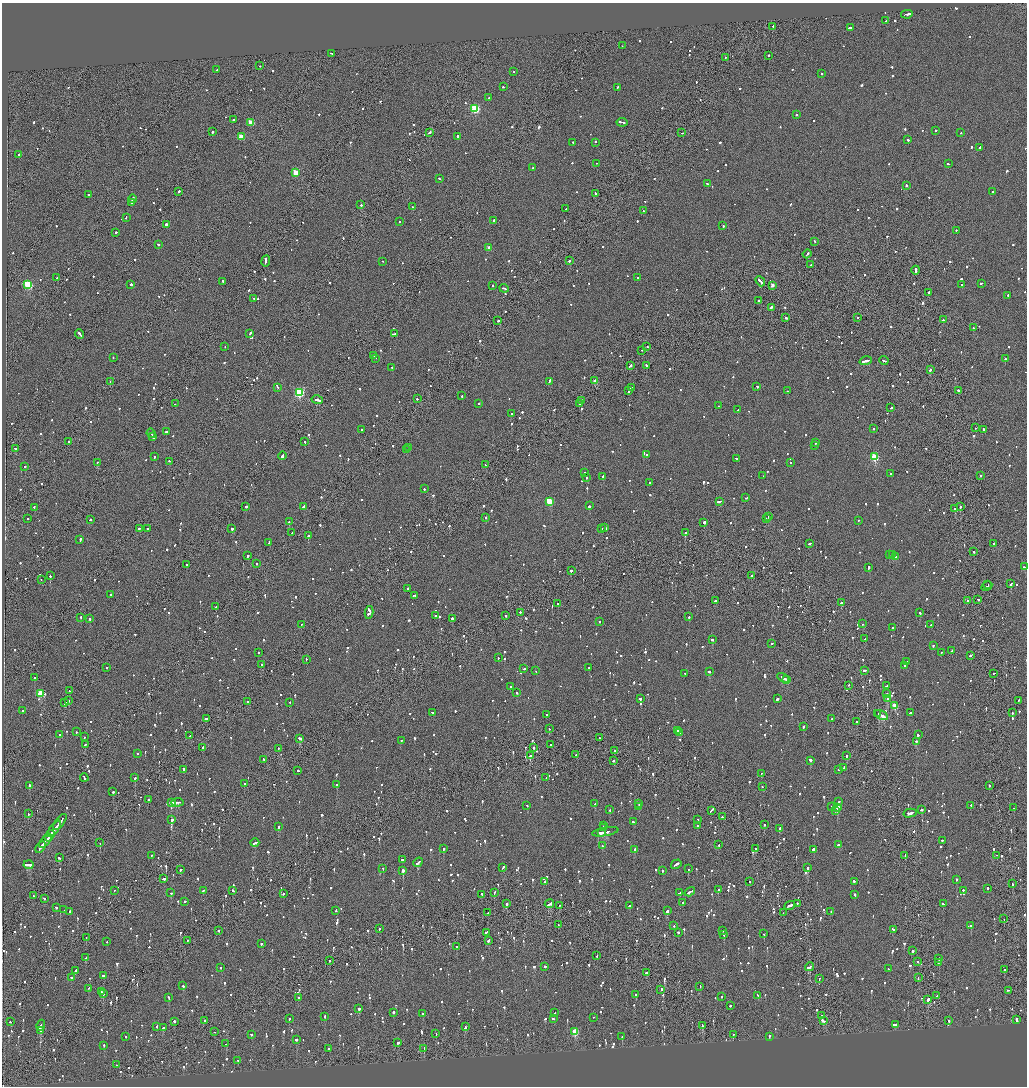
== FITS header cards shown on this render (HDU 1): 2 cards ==
NAXIS1  =                 2050
NAXIS2  =                 2168

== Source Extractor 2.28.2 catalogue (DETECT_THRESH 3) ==
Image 2050 x 2168 px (HDU 1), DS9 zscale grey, zoomed out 1/2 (1 PNG px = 2 x 2 image px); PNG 1029 x 1088 px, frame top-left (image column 2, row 2168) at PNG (2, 3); each listed source drawn as its Kron ellipse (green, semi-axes under 4 px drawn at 4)
Background -0.0664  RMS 0.067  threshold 0.202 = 3 sigma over >= 5 px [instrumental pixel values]
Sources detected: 1803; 98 cannot appear on this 1/2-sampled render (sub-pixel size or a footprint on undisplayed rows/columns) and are neither listed nor drawn; of the other 1705, the 500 brightest by FLUX_AUTO listed and drawn (1205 fainter detections omitted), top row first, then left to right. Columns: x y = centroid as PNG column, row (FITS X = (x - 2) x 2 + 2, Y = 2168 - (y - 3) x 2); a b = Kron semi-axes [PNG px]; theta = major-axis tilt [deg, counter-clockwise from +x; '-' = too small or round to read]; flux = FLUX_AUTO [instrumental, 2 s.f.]
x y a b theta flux
907 15 6 2 11 320
886 21 2 2 - 120
773 27 2 2 - 370
850 28 4 2 - 240
622 46 2 2 - 130
331 54 2 1 - 170
768 56 2 2 - 120
725 58 2 2 - 160
260 66 2 2 - 120
217 70 2 2 - 180
514 72 2 2 - 190
822 74 2 2 - 190
503 87 2 2 - 140
617 88 3 2 - 130
489 98 2 2 - 400
475 109 3 3 - 1200
796 115 2 2 - 310
233 120 2 2 - 530
251 123 3 3 - 300
622 123 5 2 - 390
935 131 2 2 - 210
212 132 2 2 - 290
429 133 3 1 - 250
682 133 2 1 - 130
960 133 2 1 - 490
241 137 3 3 - 400
458 137 2 2 - 2400
908 140 2 2 - 200
573 143 2 2 - 190
596 143 2 2 - 230
979 148 2 2 - 240
19 155 2 2 - 530
596 164 2 1 - 120
948 164 2 2 - 160
533 168 2 2 - 180
296 173 3 3 - 330
439 179 2 2 - 130
707 184 2 2 - 170
906 186 2 2 - 390
179 192 2 2 - 200
993 192 2 2 - 220
595 194 3 1 - 130
88 195 2 2 - 250
132 199 4 2 - 330
131 203 3 2 - 160
361 205 2 2 - 320
412 207 2 2 - 360
566 209 2 2 - 180
643 211 2 2 - 120
126 218 3 2 - 220
494 221 2 2 - 300
399 222 2 2 - 110
166 225 4 2 - 740
723 226 2 2 - 240
956 231 2 2 - 150
116 233 2 2 - 340
814 242 2 2 - 120
158 245 2 1 - 670
488 248 3 2 - 200
807 254 4 2 - 270
266 261 5 2 - 540
570 261 2 2 - 620
382 262 2 1 - 190
811 265 2 1 - 150
916 271 4 2 - 420
57 278 2 2 - 190
638 278 2 2 - 360
222 282 3 2 - 180
760 282 6 2 -48 390
981 284 2 1 - 480
28 285 3 3 - 1100
131 285 2 2 - 510
961 285 2 2 - 120
493 286 2 2 - 260
772 286 2 2 - 120
504 289 5 2 - 430
929 293 3 2 - 530
1008 296 2 2 - 320
253 299 2 1 - 170
759 301 2 1 - 260
771 308 3 2 - 690
786 318 2 2 - 130
858 318 2 1 - 200
943 320 2 2 - 210
498 321 4 2 - 180
973 328 2 2 - 130
80 334 5 2 - 390
250 334 4 2 - 310
395 334 2 1 - 170
225 347 2 1 - 340
647 347 2 2 - 150
642 351 2 1 - 170
374 356 2 1 - 120
113 358 2 1 - 130
375 359 2 1 - 230
1005 359 2 2 - 400
866 361 6 2 16 480
884 361 4 2 - 290
630 366 4 2 - 300
646 366 2 2 - 120
392 368 2 2 - 220
930 370 2 2 - 280
595 381 2 2 - 210
110 382 3 1 - 140
549 382 4 2 - 380
757 387 2 2 - 260
278 388 2 2 - 280
631 388 2 2 - 340
629 391 3 2 - 180
787 391 2 2 - 190
958 391 2 2 - 640
299 393 3 3 - 1700
461 396 2 2 - 210
417 399 3 2 - 140
317 400 6 2 -11 910
582 401 2 1 - 130
175 404 2 1 - 120
479 404 2 2 - 120
580 404 3 2 - 160
718 406 2 2 - 330
891 408 3 2 - 120
738 410 2 2 - 230
511 414 2 2 - 220
976 428 2 1 - 270
873 429 2 2 - 160
361 430 2 2 - 360
984 430 2 2 - 210
166 432 2 2 - 450
151 434 5 2 - 280
153 437 3 2 - 230
68 442 2 2 - 170
304 442 2 1 - 200
816 443 2 2 - 440
815 446 2 2 - 160
408 448 2 2 - 320
15 449 2 2 - 150
407 450 3 2 - 120
647 455 2 2 - 120
282 456 4 2 - 320
155 457 2 2 - 170
875 457 3 3 - 900
737 459 3 2 - 220
169 462 2 2 - 110
97 463 2 1 - 320
790 463 2 1 - 290
485 465 2 2 - 120
25 467 2 2 - 400
584 473 2 2 - 230
890 474 2 2 - 110
763 476 2 2 - 160
980 476 2 2 - 180
603 477 2 2 - 210
586 478 2 1 - 530
649 483 2 2 - 450
424 489 2 2 - 160
745 498 2 1 - 190
549 502 3 3 - 590
719 502 3 2 - 280
590 506 3 2 - 370
246 507 2 2 - 410
304 507 3 2 - 2100
960 507 2 2 - 660
34 508 2 2 - 180
955 509 2 1 - 180
768 517 2 2 - 290
486 518 2 2 - 240
27 519 2 2 - 140
766 519 2 1 - 190
90 520 2 2 - 140
858 521 2 2 - 120
289 522 2 1 - 540
704 523 2 2 - 730
605 528 3 2 - 470
139 529 3 2 - 450
147 529 2 2 - 130
232 529 2 2 - 1300
601 529 2 2 - 160
292 533 2 1 - 430
685 533 2 1 - 340
308 536 2 2 - 280
80 540 3 2 - 200
269 543 3 2 - 190
809 544 3 2 - 190
993 544 2 2 - 200
974 552 2 2 - 230
889 555 2 2 - 230
893 555 4 2 - 380
248 556 2 2 - 360
896 557 2 2 - 210
257 564 2 2 - 150
187 565 2 2 - 140
1025 567 2 2 - 210
869 568 3 2 - 260
571 571 2 2 - 380
50 576 2 2 - 530
752 576 2 2 - 350
41 580 2 1 - 210
1011 584 3 2 - 200
988 585 3 1 - 390
987 587 6 2 28 660
408 589 2 2 - 490
110 595 2 1 - 120
415 596 3 2 - 390
978 600 2 2 - 140
715 601 3 2 - 190
967 601 2 1 - 470
841 603 3 2 - 550
558 604 2 2 - 190
216 607 2 1 - 740
369 613 6 3 80 770
520 613 2 1 - 220
920 613 2 2 - 170
436 616 2 2 - 130
506 616 2 2 - 200
689 617 2 1 - 240
81 618 2 2 - 180
90 619 2 2 - 250
452 619 2 2 - 680
599 622 2 2 - 310
862 624 2 2 - 140
301 625 2 1 - 140
931 625 2 2 - 240
893 628 2 2 - 170
865 639 2 2 - 260
712 640 3 2 - 260
772 644 2 1 - 220
933 646 2 2 - 140
952 651 2 2 - 180
258 653 2 2 - 120
941 653 2 1 - 410
971 656 3 2 - 230
498 658 2 2 - 120
306 660 2 2 - 130
906 662 2 2 - 210
262 665 2 2 - 200
905 666 2 2 - 130
107 668 2 2 - 180
589 668 2 2 - 130
524 669 2 1 - 400
536 671 2 2 - 120
865 671 3 2 - 170
709 672 3 2 - 300
685 674 2 2 - 190
994 674 2 1 - 140
34 678 2 2 - 200
783 678 6 2 -29 410
787 680 3 2 - 270
849 686 2 1 - 190
887 686 3 2 - 120
511 687 2 2 - 130
69 691 2 1 - 230
517 693 2 2 - 140
40 694 3 3 - 560
887 694 2 2 - 350
640 699 2 2 - 440
777 699 3 2 - 430
888 699 3 2 - 440
68 701 2 2 - 270
1018 701 3 2 - 190
248 702 2 2 - 890
65 703 3 2 - 850
289 703 2 2 - 130
895 706 3 3 - 410
22 711 3 2 - 120
432 713 3 2 - 370
911 713 3 2 - 180
1012 713 2 2 - 320
878 714 2 1 - 160
547 715 2 2 - 240
881 716 7 2 -30 540
206 719 2 2 - 660
832 719 2 2 - 120
856 722 2 2 - 370
803 727 2 2 - 200
549 729 2 1 - 170
677 731 2 2 - 310
76 732 2 2 - 120
679 733 2 2 - 350
60 735 2 2 - 130
918 735 2 2 - 310
190 736 2 2 - 140
84 737 2 2 - 120
599 738 2 1 - 110
300 739 4 2 - 510
401 741 2 2 - 170
916 742 2 2 - 210
85 745 2 2 - 130
550 745 2 2 - 170
202 748 2 2 - 520
533 748 2 2 - 130
278 749 2 2 - 130
615 751 3 1 - 270
137 754 2 2 - 180
576 755 3 2 - 120
530 756 2 2 - 1100
847 756 2 2 - 250
264 760 2 2 - 680
613 761 2 2 - 170
810 761 2 2 - 270
844 768 2 2 - 120
183 770 2 2 - 250
839 770 2 2 - 390
298 771 2 2 - 190
761 774 2 2 - 530
84 778 4 2 - 230
135 778 2 2 - 860
546 778 2 1 - 190
245 784 2 2 - 120
337 785 2 2 - 240
30 786 2 2 - 550
989 786 2 1 - 190
762 787 2 2 - 120
113 792 2 2 - 400
148 800 2 1 - 390
839 802 3 2 - 870
171 803 4 3 - 800
177 803 6 2 4 410
595 804 2 2 - 140
639 804 3 2 - 180
527 806 2 2 - 140
971 806 2 2 - 200
638 807 2 1 - 310
832 807 2 2 - 280
837 808 2 2 - 2900
1014 808 3 2 - 380
609 810 2 2 - 180
921 810 2 2 - 250
711 811 3 2 - 780
836 811 3 2 - 200
28 814 3 1 - 120
910 814 6 2 13 640
722 817 2 2 - 130
172 820 2 2 - 810
698 820 2 2 - 430
60 822 9 2 51 920
633 822 3 2 - 480
764 825 2 2 - 200
603 826 2 2 - 140
697 826 2 1 - 130
278 827 2 2 - 650
603 828 3 2 - 170
54 829 10 2 51 760
780 829 4 2 - 430
605 832 13 2 10 830
602 833 3 1 - 140
49 836 6 2 56 430
45 841 8 2 51 630
942 841 2 2 - 150
100 843 2 1 - 250
255 843 4 2 - 210
719 845 2 2 - 130
839 845 3 2 - 300
602 846 2 2 - 120
40 848 6 2 56 540
443 849 2 2 - 420
755 849 2 1 - 270
634 850 2 2 - 520
813 850 2 2 - 700
152 856 2 2 - 200
905 856 3 1 - 170
996 856 2 1 - 150
59 858 2 2 - 150
402 860 2 2 - 240
418 863 5 2 - 280
28 865 5 2 - 750
676 865 5 2 - 380
503 868 4 2 - 260
807 868 2 2 - 450
383 869 2 2 - 440
688 869 2 2 - 230
180 870 2 2 - 310
403 871 2 2 - 3100
663 871 2 2 - 210
163 879 3 2 - 310
956 880 2 2 - 250
545 882 2 2 - 230
749 882 2 1 - 270
854 882 3 2 - 160
1013 884 2 2 - 310
987 889 2 2 - 430
718 890 2 2 - 140
115 891 2 2 - 260
203 891 3 2 - 280
233 891 3 2 - 140
963 891 2 2 - 140
690 892 6 2 33 390
170 893 3 2 - 260
494 893 2 2 - 150
680 893 3 2 - 320
283 894 2 2 - 220
482 895 3 2 - 470
855 895 3 2 - 150
33 896 2 2 - 160
44 899 2 2 - 120
185 902 2 2 - 250
683 903 2 2 - 120
507 904 2 2 - 520
549 904 5 2 - 370
797 904 2 2 - 170
943 904 2 2 - 150
559 906 2 2 - 220
629 906 2 2 - 140
790 906 6 2 24 660
56 908 2 2 - 290
64 910 2 1 - 190
336 911 2 2 - 120
667 911 2 2 - 420
70 912 2 2 - 150
831 912 3 2 - 220
488 913 2 2 - 460
783 913 2 1 - 120
1004 919 2 1 - 140
558 925 2 1 - 130
674 926 2 2 - 130
971 926 2 2 - 590
379 929 2 2 - 120
893 930 3 2 - 280
219 931 2 2 - 260
723 931 2 2 - 120
486 933 2 2 - 140
678 933 2 2 - 340
764 934 2 1 - 120
724 935 2 2 - 720
86 938 2 1 - 200
187 941 2 1 - 130
489 941 3 2 - 210
107 942 2 2 - 160
261 944 2 2 - 410
457 947 2 2 - 220
913 951 2 2 - 1100
597 956 2 2 - 120
86 958 3 2 - 190
939 959 2 2 - 190
329 961 2 2 - 140
918 962 2 2 - 120
938 963 2 2 - 390
545 967 2 2 - 220
809 967 4 2 - 510
221 968 2 2 - 120
888 969 2 2 - 330
1004 970 2 2 - 120
75 971 4 2 - 270
646 973 2 2 - 540
103 976 2 2 - 310
71 978 2 2 - 210
918 978 2 2 - 140
819 979 2 2 - 140
183 986 2 2 - 240
700 987 2 2 - 170
89 989 3 2 - 310
661 990 2 2 - 2200
1008 991 2 1 - 630
101 992 2 2 - 160
103 994 3 2 - 160
635 995 2 2 - 160
758 996 3 2 - 120
937 996 2 2 - 180
722 997 2 2 - 130
169 998 2 2 - 210
298 998 2 2 - 140
928 1000 4 2 - 1200
730 1006 2 2 - 230
359 1009 2 2 - 590
393 1013 2 2 - 310
554 1013 2 2 - 200
422 1014 2 2 - 300
822 1016 3 2 - 120
325 1017 2 2 - 160
594 1018 2 1 - 130
289 1019 3 2 - 150
553 1019 3 2 - 170
1017 1020 3 2 - 260
205 1021 2 2 - 280
824 1021 3 2 - 1100
949 1021 2 2 - 410
11 1022 2 2 - 410
174 1022 2 2 - 330
895 1025 4 2 - 280
41 1026 5 2 - 440
702 1026 3 2 - 170
157 1027 2 2 - 210
465 1027 2 2 - 420
163 1028 3 2 - 200
40 1031 4 2 - 400
214 1032 2 1 - 140
575 1032 3 3 - 610
436 1034 2 2 - 200
251 1035 2 1 - 200
733 1035 2 2 - 130
126 1037 2 2 - 660
622 1037 2 2 - 300
769 1037 2 2 - 140
296 1040 2 2 - 320
398 1043 2 2 - 150
226 1044 2 2 - 130
104 1046 2 2 - 170
328 1049 2 2 - 230
424 1049 2 2 - 430
238 1061 2 2 - 120
117 1065 2 1 - 140
At the frame edge (FLAGS 8, measured only in part): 1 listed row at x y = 1025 567
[1205 fainter detections neither listed nor drawn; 98 sub-pixel or undisplayed-footprint detections neither listed nor drawn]